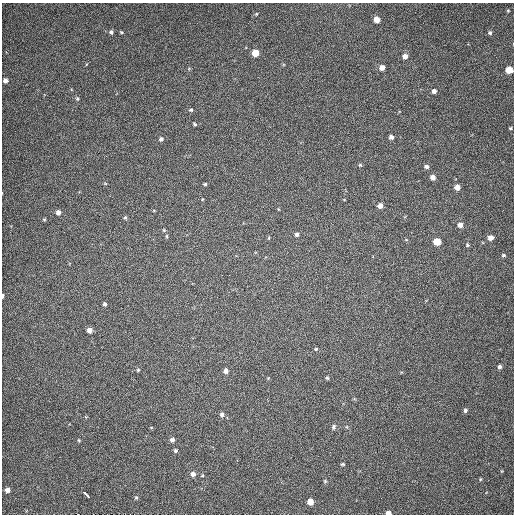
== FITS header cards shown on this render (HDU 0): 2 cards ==
NAXIS1  =                  512
NAXIS2  =                  512

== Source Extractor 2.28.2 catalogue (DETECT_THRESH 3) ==
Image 512 x 512 px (HDU 0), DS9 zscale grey, 1 PNG px = 1 image px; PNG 516 x 516 px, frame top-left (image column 1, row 512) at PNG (2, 3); no overlay
Background 312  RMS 5.2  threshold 15.5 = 3 sigma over >= 5 px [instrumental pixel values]
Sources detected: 63; all 63 listed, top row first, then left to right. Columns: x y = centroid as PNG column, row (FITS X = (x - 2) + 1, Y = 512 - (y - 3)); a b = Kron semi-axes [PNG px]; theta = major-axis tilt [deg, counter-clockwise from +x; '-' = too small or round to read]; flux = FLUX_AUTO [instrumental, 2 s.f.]
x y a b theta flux
508 11 3 3 - 310
256 14 4 3 - 330
377 19 5 5 - 3400
111 32 5 4 - 710
121 32 5 3 - 340
490 33 5 4 - 590
255 53 5 5 - 6100
405 56 5 5 - 2100
382 67 5 4 - 2600
509 70 5 5 - 6200
5 80 4 4 - 1500
434 91 4 4 - 1300
77 99 5 5 - 530
191 110 4 4 - 470
195 124 4 3 - 490
510 128 4 3 - 390
391 137 4 4 - 1200
161 139 5 5 - 740
360 165 5 4 - 440
426 166 5 4 - 1000
433 177 5 5 - 1600
205 184 4 3 - 430
457 187 5 5 - 2400
380 206 5 5 - 1700
278 209 4 3 - 260
58 212 5 4 - 1600
125 217 5 4 - 470
44 219 5 3 - 340
460 225 5 5 - 2000
164 230 4 4 - 340
297 234 5 5 - 1000
167 236 5 3 - 350
269 238 5 3 - 330
491 238 6 5 - 2100
437 241 5 5 - 5900
467 245 5 5 - 500
503 255 6 4 -13 580
2 296 4 2 - 710
105 304 4 4 - 770
89 330 5 4 - 2300
316 349 5 4 - 390
500 367 5 4 - 830
138 370 4 4 - 450
226 371 4 4 - 1500
268 378 4 4 - 280
327 378 5 4 - 420
465 410 5 4 - 650
222 414 6 6 - 1100
333 427 7 5 73 770
79 440 4 3 - 310
172 440 5 5 - 1200
175 450 5 5 - 620
342 464 5 4 - 440
502 471 5 3 - 280
193 474 6 6 - 1500
202 476 5 3 - 310
480 479 5 3 - 330
325 481 5 5 - 460
7 490 4 4 - 1600
87 495 9 3 -44 20000
136 498 5 4 - 500
310 502 5 5 - 4200
388 513 5 4 - 1600
At the frame edge (FLAGS 8, measured only in part): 3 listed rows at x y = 509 70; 2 296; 388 513